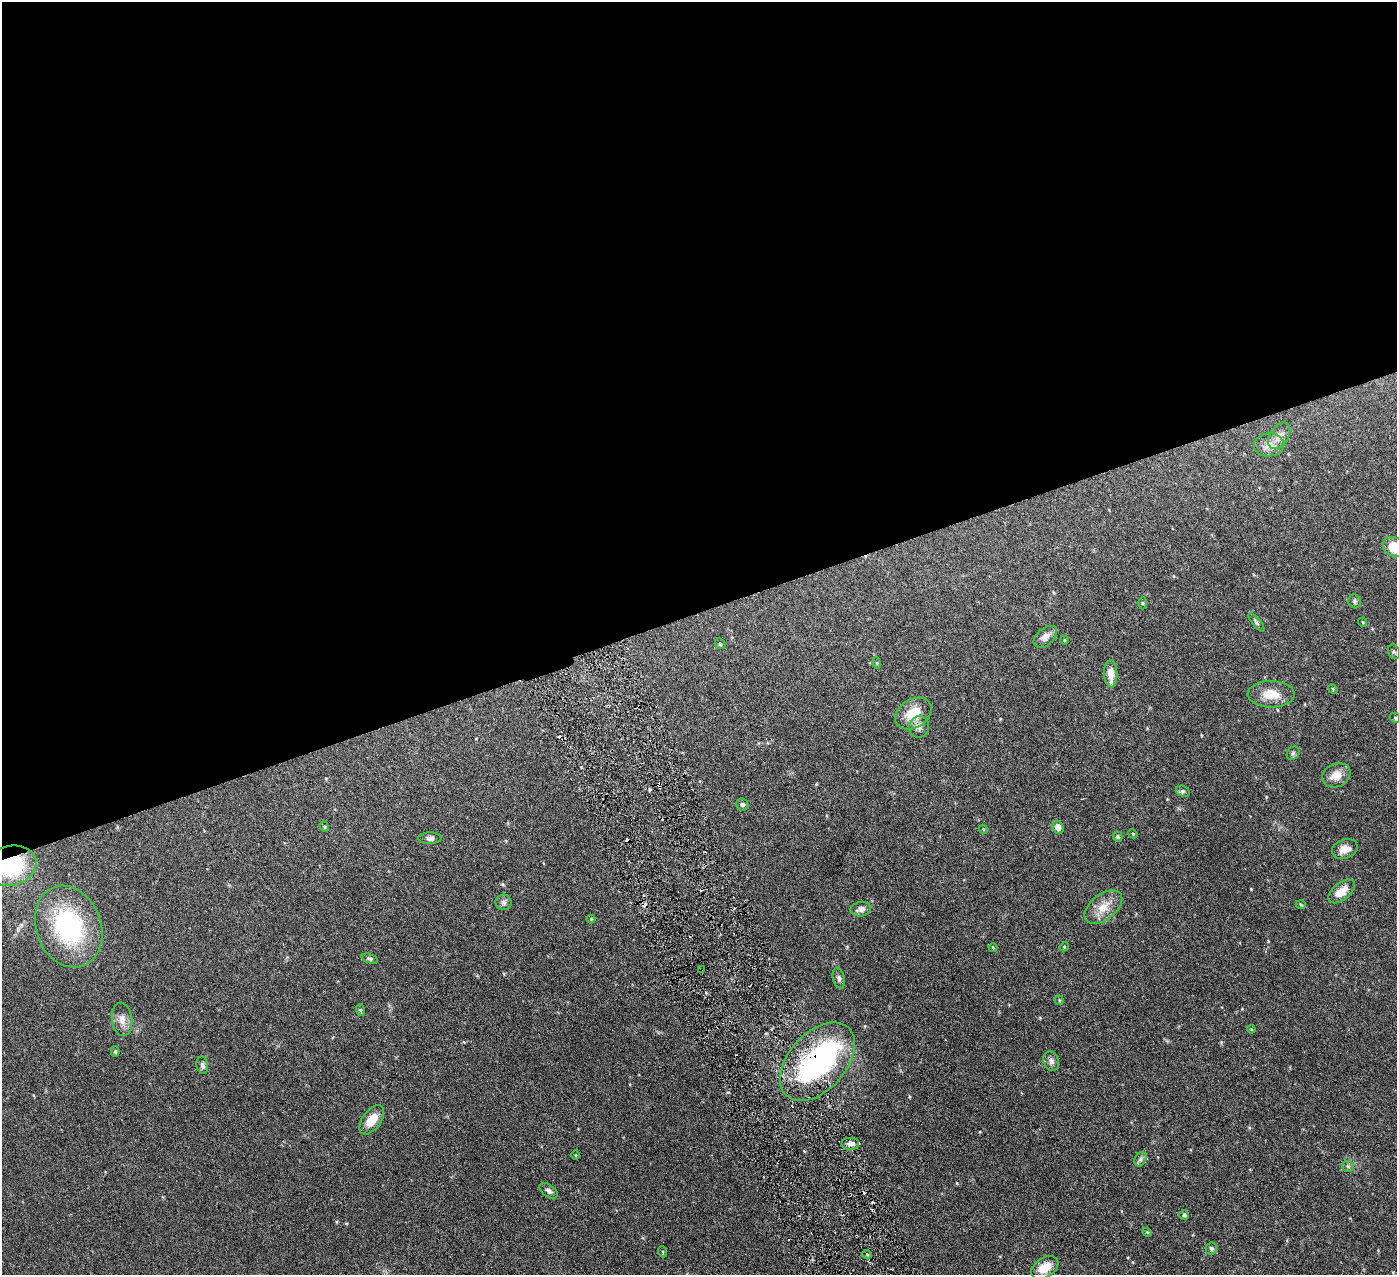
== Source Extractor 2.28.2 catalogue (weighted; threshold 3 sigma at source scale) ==
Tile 2 of 4 x 4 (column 2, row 1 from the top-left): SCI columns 1401-2795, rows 3985-5257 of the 5591 x 5550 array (HDU 1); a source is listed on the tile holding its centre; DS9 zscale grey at full resolution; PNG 1399 x 1277 px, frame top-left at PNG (2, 2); each listed source drawn as its Kron ellipse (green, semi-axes under 4 px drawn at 4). Shown black and unused: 48% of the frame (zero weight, under 3 of 6 exposures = <1% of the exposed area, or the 3 px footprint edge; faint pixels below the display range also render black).
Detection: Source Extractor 2.28.2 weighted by HDU 2 'WHT'; one run over the whole footprint, this tile lists its part. Background 0.139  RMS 0.0046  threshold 0.0188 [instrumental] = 3 sigma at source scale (4.09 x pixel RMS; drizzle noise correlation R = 1.36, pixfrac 0.8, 0.05/0.05 arcsec/px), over >= 5 px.
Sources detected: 68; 4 cosmic-ray / hot-pixel residue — neither listed nor drawn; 2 inside a brighter listed object's ellipse — not listed separately; the other 62 listed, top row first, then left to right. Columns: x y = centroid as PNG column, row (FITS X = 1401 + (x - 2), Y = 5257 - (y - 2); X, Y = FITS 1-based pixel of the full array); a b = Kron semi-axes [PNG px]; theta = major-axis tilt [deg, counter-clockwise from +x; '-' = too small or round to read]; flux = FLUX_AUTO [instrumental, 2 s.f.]
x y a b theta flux
1279 436 14 9 58 2.8
1269 445 15 11 2 3.8
1394 547 11 9 -29 8.9
1355 601 7 6 - 0.84
1143 603 6 4 -88 0.49
1256 622 11 4 -50 0.83
1362 622 5 3 - 0.35
1045 637 14 8 42 2.7
1064 640 4 3 - 0.32
720 644 6 5 - 0.54
1394 652 7 6 - 0.92
877 663 5 3 - 0.37
1111 674 13 6 -87 5
1333 689 5 4 - 0.39
1271 694 23 13 -1 7.3
913 714 20 14 32 9.5
1395 718 5 4 - 0.57
919 727 11 10 - 2.1
1293 753 7 6 - 0.83
1336 775 15 11 26 4.7
1183 791 7 5 -18 0.73
742 805 6 6 - 0.81
324 827 5 4 - 0.54
1058 827 6 5 - 2.9
983 829 5 3 - 0.42
1133 834 5 3 - 0.38
1117 836 5 5 - 0.62
430 838 11 6 1 1.4
1345 849 13 9 21 3.6
11 866 26 20 14 33
1341 891 15 8 39 4.7
503 902 8 7 - 1.3
1301 905 5 3 - 0.39
1103 907 22 12 38 6.2
861 909 10 7 11 2.3
591 919 4 4 - 0.38
69 927 42 32 -69 49
1064 947 5 4 - 0.37
993 948 4 4 - 0.39
370 958 8 4 -18 0.77
702 969 2 2 - 0.31
839 978 10 6 -77 1.2
1059 1000 5 4 - 0.41
360 1010 6 4 -74 0.62
122 1019 17 10 -84 3.3
1251 1029 4 3 - 0.34
115 1051 5 4 - 0.58
1051 1061 10 7 -68 1.8
817 1062 46 28 48 72
202 1065 9 5 -78 1.2
372 1120 17 9 54 6.2
850 1144 9 6 0 1.7
576 1155 4 3 - 0.3
1140 1159 7 5 61 1.1
1348 1166 6 5 - 0.75
549 1191 10 6 -37 1.3
1184 1215 4 4 - 0.6
1147 1232 5 3 - 0.4
1211 1249 6 6 - 0.81
663 1252 5 3 - 0.39
867 1254 5 3 - 0.46
1045 1268 15 9 32 5.7
Overlapping masked pixels (flux is a lower limit): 3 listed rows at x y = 11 866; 702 969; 817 1062
Isophote crosses this tile's border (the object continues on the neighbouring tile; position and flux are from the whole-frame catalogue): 3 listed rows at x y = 1394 547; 1394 652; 11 866